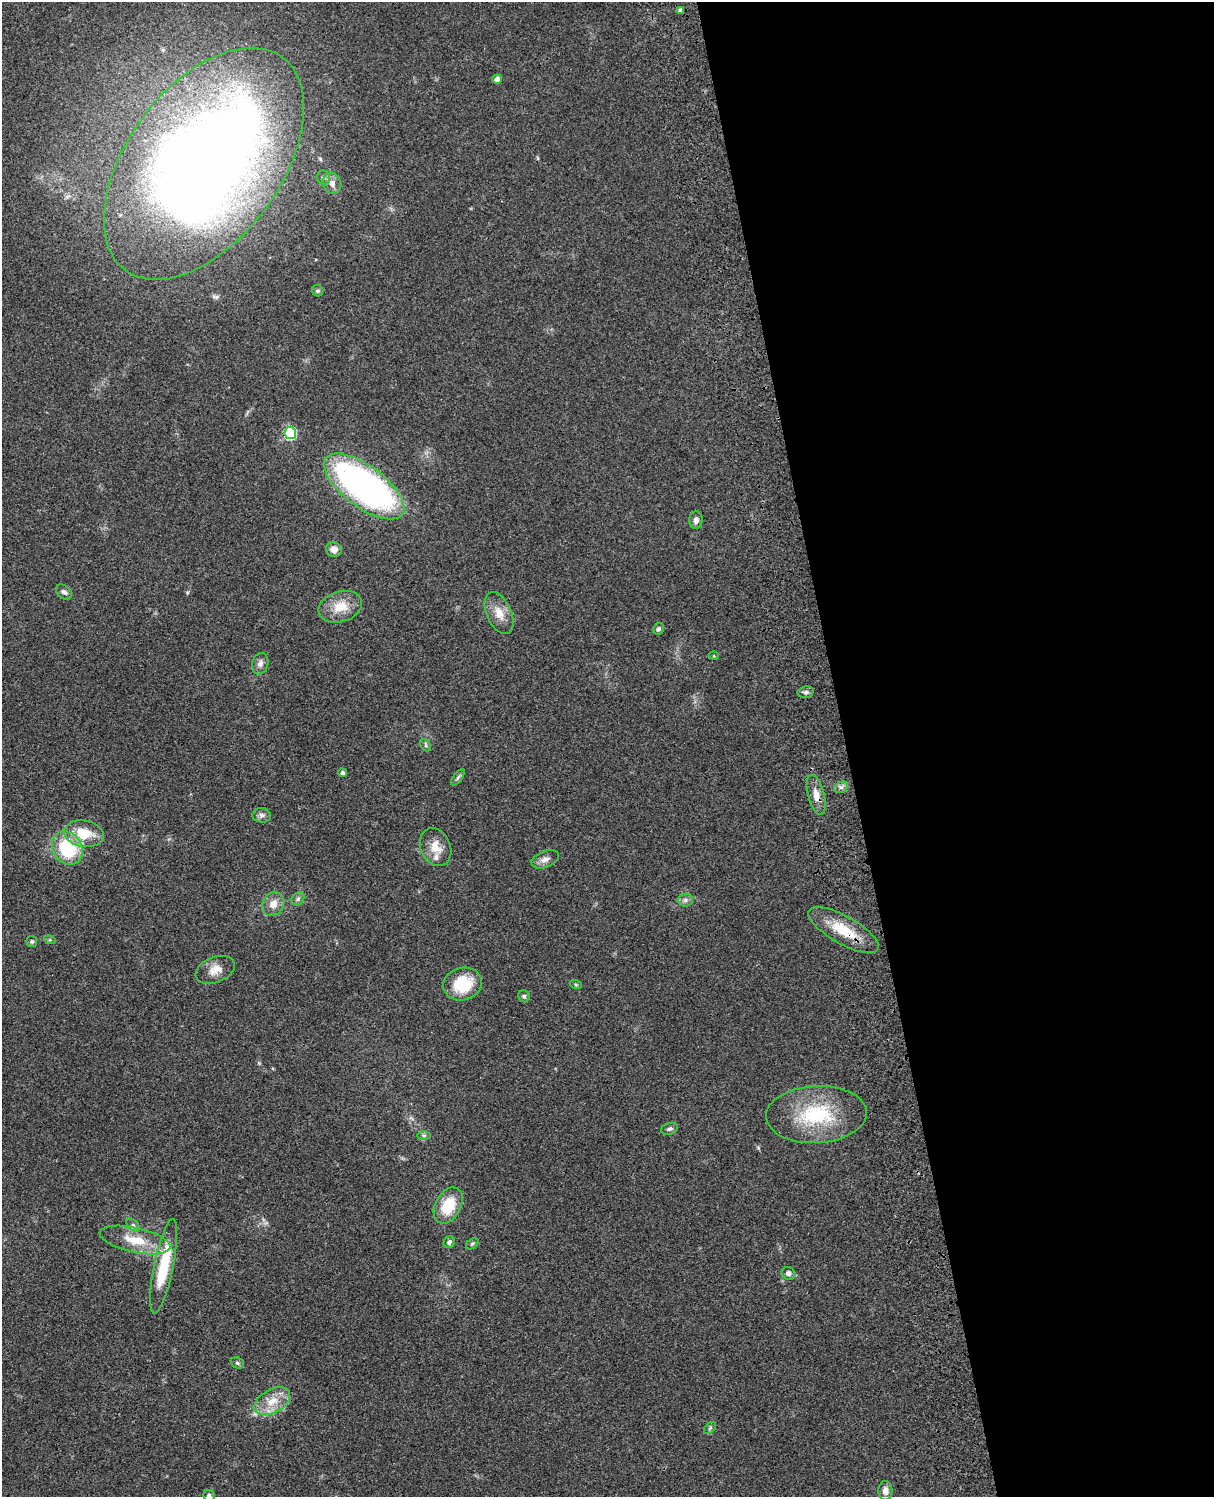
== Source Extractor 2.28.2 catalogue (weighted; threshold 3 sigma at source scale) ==
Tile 8 of 4 x 3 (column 4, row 2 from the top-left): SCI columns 3758-4969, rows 1773-3267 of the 5087 x 4926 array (HDU 1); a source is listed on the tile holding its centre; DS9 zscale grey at full resolution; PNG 1216 x 1499 px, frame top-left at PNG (2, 2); each listed source drawn as its Kron ellipse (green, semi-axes under 4 px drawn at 4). Shown black and unused: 30% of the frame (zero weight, under 3 of 4 exposures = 6% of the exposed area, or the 3 px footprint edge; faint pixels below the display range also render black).
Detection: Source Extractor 2.28.2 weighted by HDU 2 'WHT'; one run over the whole footprint, this tile lists its part. Background 0.0768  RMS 0.0058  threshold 0.0259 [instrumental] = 3 sigma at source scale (4.5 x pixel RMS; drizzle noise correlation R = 1.50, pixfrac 1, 0.05/0.05 arcsec/px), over >= 5 px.
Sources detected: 53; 1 inside a brighter listed object's ellipse — not listed separately; the other 52 listed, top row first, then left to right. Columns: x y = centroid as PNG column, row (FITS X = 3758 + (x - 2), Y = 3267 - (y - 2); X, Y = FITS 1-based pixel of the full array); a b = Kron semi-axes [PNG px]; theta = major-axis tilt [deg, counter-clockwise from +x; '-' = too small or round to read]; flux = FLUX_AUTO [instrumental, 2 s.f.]
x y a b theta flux
681 10 4 3 - 1.6
497 79 5 4 - 2.9
204 164 132 77 54 860
323 178 7 6 - 1.5
332 183 10 9 - 3.5
318 291 6 5 - 1.1
290 433 6 6 - 53
364 486 47 21 -37 210
696 520 9 6 89 2.3
334 549 8 7 - 4.2
64 592 9 6 -40 1.9
340 607 22 15 17 12
499 613 22 12 -66 8.1
659 629 6 5 - 1.3
714 656 5 3 - 0.46
260 664 11 8 73 2.7
806 692 8 5 10 1.6
426 745 6 5 - 0.9
342 773 4 4 - 1.4
458 777 9 4 54 1.4
841 787 7 5 28 1.5
816 795 20 8 -75 5.8
262 815 9 7 -7 2.2
84 834 20 13 -10 16
436 847 20 15 -65 8.7
67 848 17 14 -56 33
545 859 14 8 22 3.5
298 899 7 5 47 1.4
685 900 7 6 - 1.8
273 904 13 10 60 5.6
843 930 39 14 -30 19
50 940 6 4 -17 0.73
32 942 5 5 - 1.1
215 970 20 12 22 6.5
463 984 19 16 16 23
576 985 6 4 -19 0.7
524 996 6 5 - 1.1
816 1115 50 28 3 44
670 1129 9 5 17 1.5
424 1135 6 4 0 1.1
448 1206 19 12 61 19
133 1225 8 5 -45 1.3
135 1240 36 12 -12 16
449 1242 6 5 - 1.4
472 1244 7 4 40 1
164 1266 48 9 78 28
788 1273 7 6 - 2.2
237 1363 7 5 -23 1
272 1401 19 11 30 10
710 1428 7 4 45 1.1
885 1491 9 7 -88 3.2
209 1496 6 5 - 1.6
Overlapping masked pixels (flux is a lower limit): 2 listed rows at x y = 816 795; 843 930
Isophote crosses this tile's border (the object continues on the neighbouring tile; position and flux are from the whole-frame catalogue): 1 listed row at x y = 209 1496